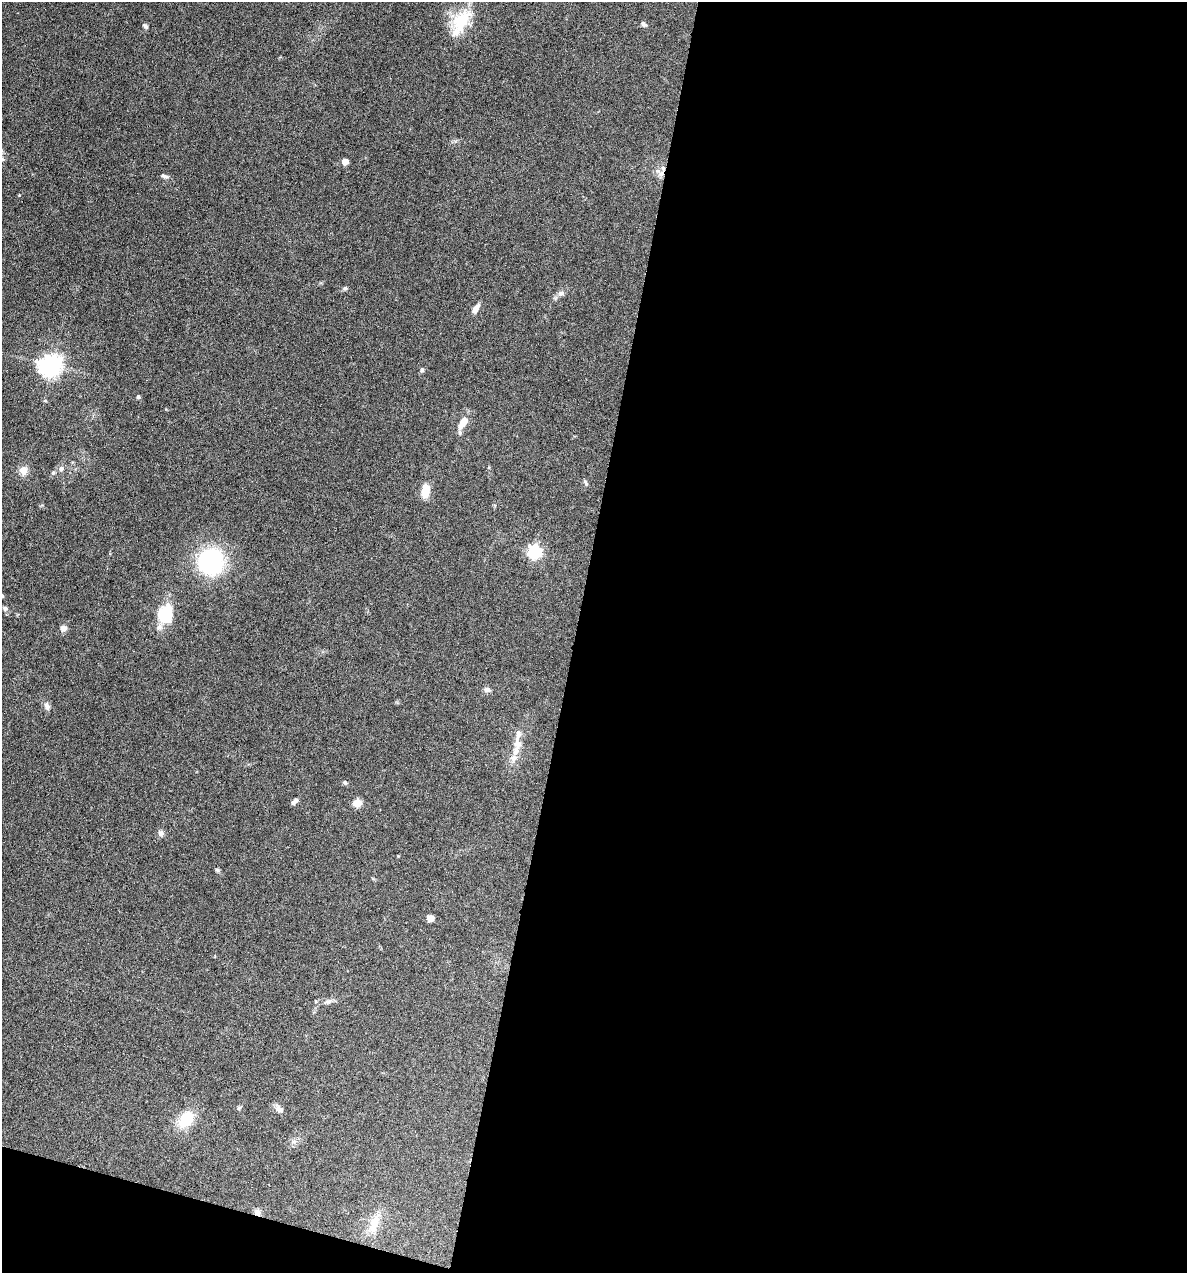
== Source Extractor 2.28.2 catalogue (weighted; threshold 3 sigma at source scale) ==
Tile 16 of 4 x 4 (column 4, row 4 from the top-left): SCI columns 3678-4862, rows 1-1271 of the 5105 x 5085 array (HDU 1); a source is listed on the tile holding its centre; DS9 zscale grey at full resolution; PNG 1189 x 1275 px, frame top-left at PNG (2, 2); no overlay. Shown black and unused: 54% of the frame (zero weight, under 4 of 8 exposures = <1% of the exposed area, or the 3 px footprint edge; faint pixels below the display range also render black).
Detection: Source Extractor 2.28.2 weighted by HDU 2 'WHT'; one run over the whole footprint, this tile lists its part. Background 0.207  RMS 0.0064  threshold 0.0261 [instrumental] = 3 sigma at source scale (4.09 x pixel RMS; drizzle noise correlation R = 1.36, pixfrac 0.8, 0.05/0.05 arcsec/px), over >= 5 px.
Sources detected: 41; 1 inside a brighter object's white glare — not listed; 3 inside a brighter listed object's ellipse — not listed separately; the other 37 listed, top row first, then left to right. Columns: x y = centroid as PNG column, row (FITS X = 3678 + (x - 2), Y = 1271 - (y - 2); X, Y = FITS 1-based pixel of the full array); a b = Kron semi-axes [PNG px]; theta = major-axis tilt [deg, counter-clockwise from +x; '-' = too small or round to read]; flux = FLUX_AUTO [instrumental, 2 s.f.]
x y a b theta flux
462 20 33 19 41 21
643 24 8 6 -43 1.6
145 26 7 5 -49 1.3
345 162 6 6 - 3.4
661 174 9 7 73 3
164 176 10 5 -11 1.5
345 288 6 5 - 1.2
561 293 9 6 0 1.9
476 309 12 6 57 3.6
52 365 7 6 - 340
422 370 5 5 - 0.98
138 397 4 4 - 1.4
463 422 17 8 53 7.7
61 469 8 7 - 1.9
23 470 10 9 - 4.5
53 473 6 5 - 1.1
586 482 8 4 -50 1
425 491 14 8 79 9.3
535 551 6 6 - 120
211 562 28 26 -68 61
5 608 7 7 - 1.4
165 614 22 18 79 21
63 628 6 6 - 3.4
487 690 8 6 -12 2
47 706 11 8 -69 2.3
517 743 20 11 -83 7.1
345 782 6 5 - 0.98
294 802 8 4 43 2.3
357 803 5 5 - 16
161 833 7 7 - 2.1
217 870 6 5 - 0.91
430 918 5 5 - 5.4
328 1001 10 5 24 1.9
279 1109 13 7 -35 2.7
186 1119 19 12 45 18
258 1212 9 7 -89 2.4
373 1226 19 12 77 8.6
Overlapping masked pixels (flux is a lower limit): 2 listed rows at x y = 661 174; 258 1212